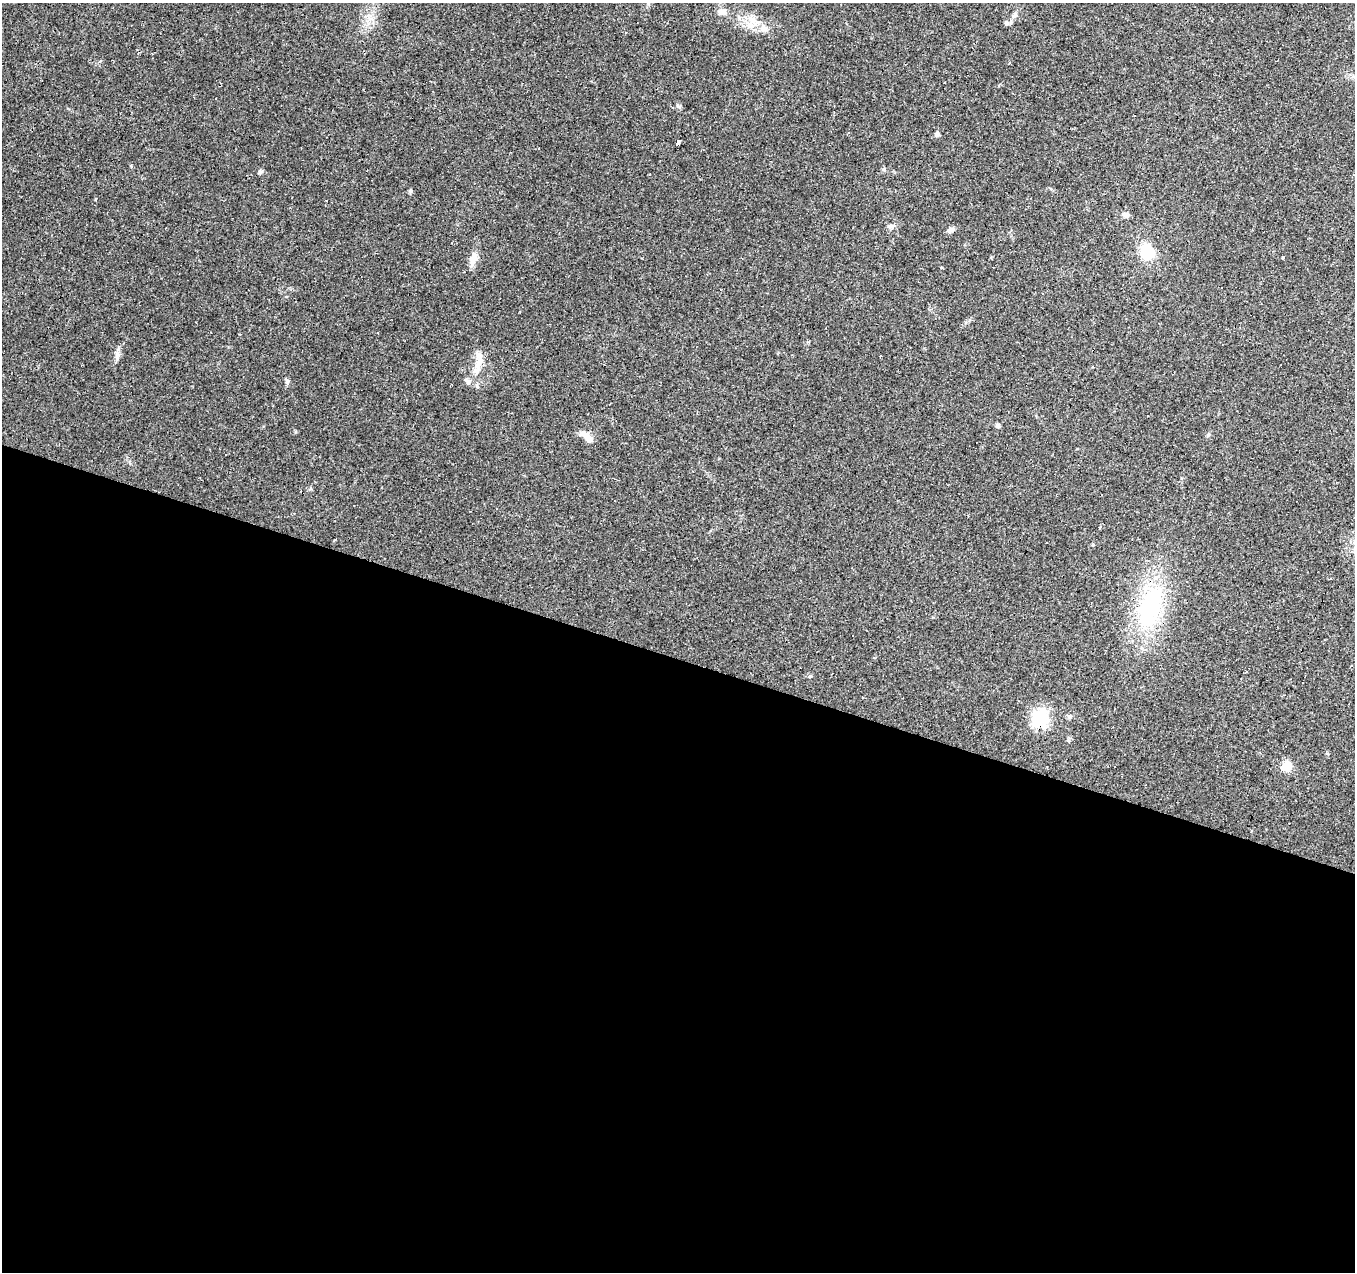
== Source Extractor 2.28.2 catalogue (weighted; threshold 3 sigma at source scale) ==
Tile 14 of 4 x 4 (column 2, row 4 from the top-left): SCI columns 1353-2705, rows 212-1481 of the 5415 x 5566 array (HDU 1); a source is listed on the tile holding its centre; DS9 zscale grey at full resolution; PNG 1357 x 1274 px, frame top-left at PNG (2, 3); no overlay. Shown black and unused: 48% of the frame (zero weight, under 2 of 3 exposures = <1% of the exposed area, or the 3 px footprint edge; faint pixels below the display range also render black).
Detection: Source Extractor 2.28.2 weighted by HDU 2 'WHT'; one run over the whole footprint, this tile lists its part. Background 0.0886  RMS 0.0067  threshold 0.0302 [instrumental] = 3 sigma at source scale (4.5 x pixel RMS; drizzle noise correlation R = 1.50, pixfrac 1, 0.0396/0.0396 arcsec/px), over >= 5 px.
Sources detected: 44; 10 cosmic-ray / hot-pixel residue — not listed; the other 34 listed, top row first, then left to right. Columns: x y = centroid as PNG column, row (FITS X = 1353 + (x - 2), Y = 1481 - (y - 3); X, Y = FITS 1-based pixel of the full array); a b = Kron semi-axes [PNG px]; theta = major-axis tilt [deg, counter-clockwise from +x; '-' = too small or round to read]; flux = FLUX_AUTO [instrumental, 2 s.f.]
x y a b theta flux
722 12 12 7 -1 3.8
1015 15 8 6 52 2.3
1006 23 8 6 1 1.5
749 25 12 6 -49 4.6
764 28 12 8 -81 3.7
678 106 9 3 -30 1
937 134 6 6 - 1.7
678 142 5 3 - 39
538 148 3 2 - 0.66
131 166 4 3 - 0.91
884 169 6 4 72 0.92
260 172 6 5 - 1.4
411 191 6 4 88 0.95
326 200 3 2 - 0.87
1126 215 8 6 -20 2.7
891 226 8 7 - 2.1
951 230 8 6 22 2.6
1147 252 15 13 -79 19
1283 258 3 3 - 1.5
473 259 17 8 75 6.1
1042 294 3 2 - 0.56
117 355 16 5 83 2.8
479 364 26 9 76 9.5
287 381 7 5 -73 1.4
467 381 11 6 -46 2
997 425 5 4 - 2.2
587 437 19 7 -42 6.1
1046 542 3 3 - 1.1
1093 545 4 4 - 0.7
1150 605 58 28 68 74
810 676 6 4 33 0.76
1069 716 7 5 20 1.4
1040 718 18 17 - 30
1287 766 6 5 - 29
Overlapping masked pixels (flux is a lower limit): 1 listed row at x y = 1040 718
Unlisted compact peaks at least as high as the median listed source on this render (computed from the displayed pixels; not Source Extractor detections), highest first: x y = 295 432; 95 199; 100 61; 1208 435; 808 342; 1327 753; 311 489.